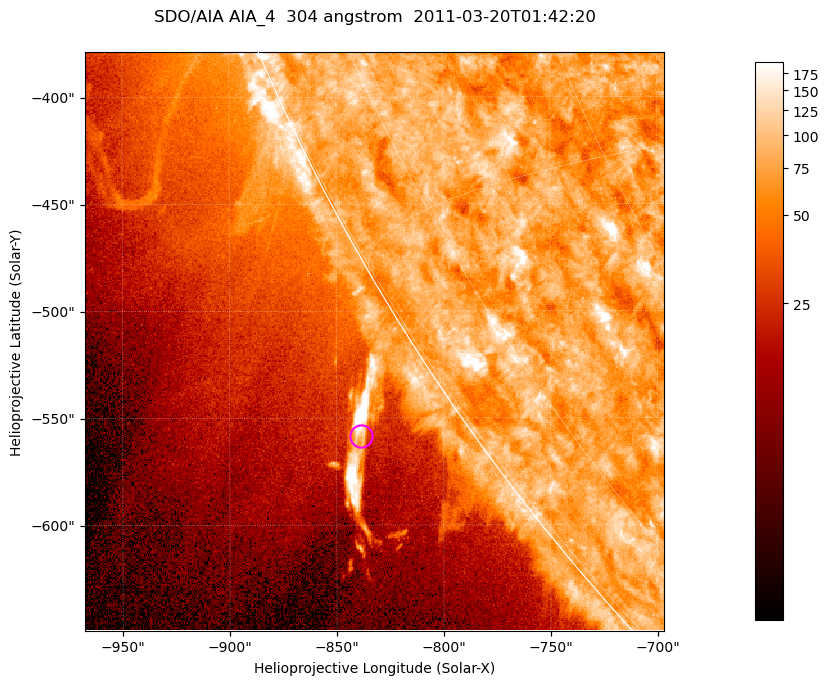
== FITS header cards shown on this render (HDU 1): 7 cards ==
TELESCOP= 'SDO/AIA '           / For AIA: SDO/AIA
INSTRUME= 'AIA_4   '           / For AIA: AIA_ATA1, AIA_ATA2, AIA_ATA3 or AIA_AT
WAVELNTH=                  304 / [angstrom] Wavelength
WAVEUNIT= 'angstrom'           / Wavelength unit: angstrom
DATE-OBS= '2011-03-20T01:42:20.123' / [ISO] Date when observation started; ISO 8
CTYPE1  = 'HPLN-TAN'           / CTYPE1; Typically HPLN
CTYPE2  = 'HPLT-TAN'           / CTYPE2; Typically HPLT

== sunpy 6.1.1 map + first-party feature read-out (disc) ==
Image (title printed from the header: SDO/AIA AIA_4  304 angstrom  2011-03-20T01:42:20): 451 x 451 px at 0.6 arcsec/px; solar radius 964 arcsec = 1606 px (partial field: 1.1% of the solar disc is inside the frame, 42% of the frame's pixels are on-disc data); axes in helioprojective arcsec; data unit not stated in the header (colour bar unlabelled)
Orientation: roll -0.132 deg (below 1 deg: not rotated)
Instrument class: DISC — disc imager (sunpy class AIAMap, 304 A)
Bright regions (active regions / flare kernels): reference = the on-disc median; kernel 5 px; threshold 5 sigma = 95.8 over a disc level ~76.8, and >= 1.15x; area >= 203 px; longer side >= 5 px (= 3 arcsec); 0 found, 0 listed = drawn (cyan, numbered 1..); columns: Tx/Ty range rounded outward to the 2 arcsec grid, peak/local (2 s.f.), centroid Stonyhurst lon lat
Off-limb structures (1.02-1.3 R_sun): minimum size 101 px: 4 found; the strongest spans PA ~120..125 deg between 1.02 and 1.07 R_sun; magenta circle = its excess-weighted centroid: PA ~125 deg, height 1.05 R_sun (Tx ~-838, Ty ~-558 arcsec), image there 3.5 x the reference